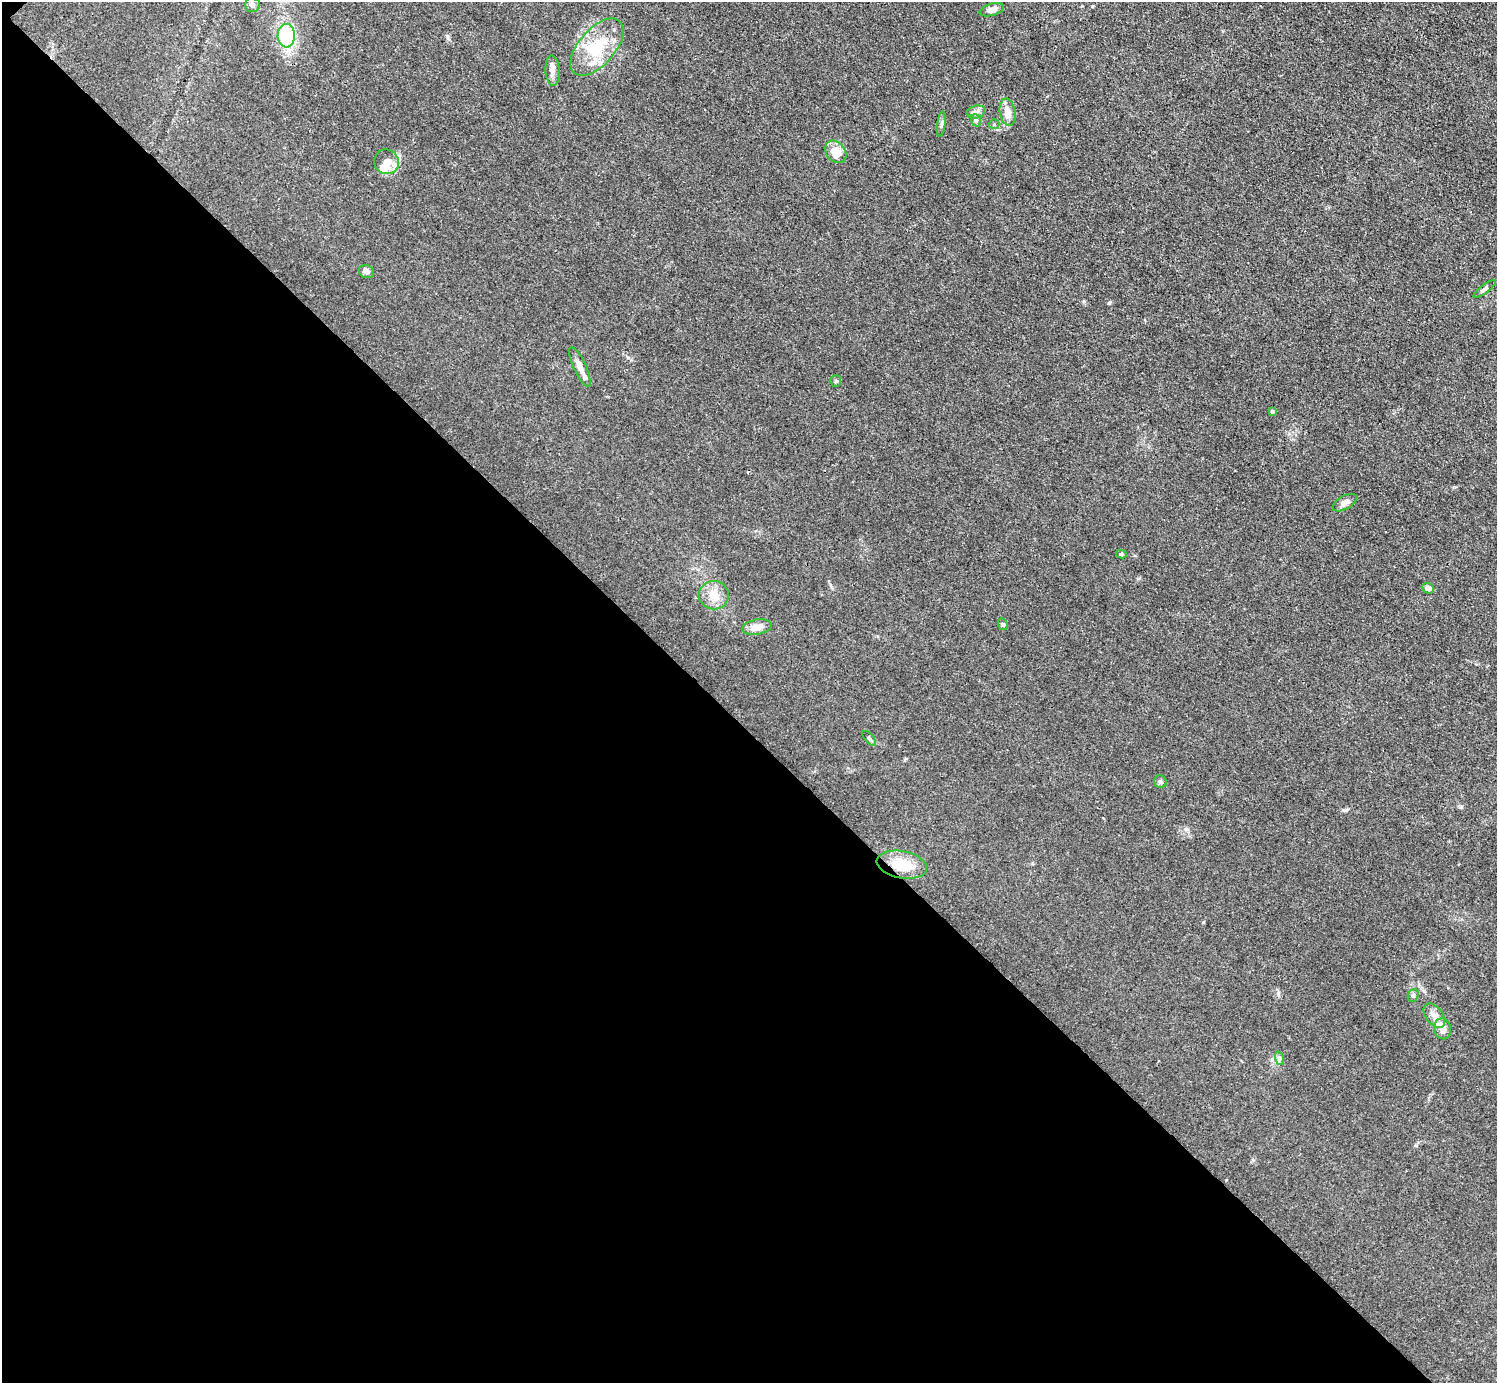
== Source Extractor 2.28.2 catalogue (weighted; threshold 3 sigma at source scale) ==
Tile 9 of 4 x 4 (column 1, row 3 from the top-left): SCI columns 2-1496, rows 1684-3064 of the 5984 x 5984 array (HDU 1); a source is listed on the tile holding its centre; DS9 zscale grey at full resolution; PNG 1499 x 1385 px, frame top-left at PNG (2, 2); each listed source drawn as its Kron ellipse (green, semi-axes under 4 px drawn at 4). Shown black and unused: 47% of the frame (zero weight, under 3 of 4 exposures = <1% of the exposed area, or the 3 px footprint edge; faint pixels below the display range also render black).
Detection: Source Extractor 2.28.2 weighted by HDU 2 'WHT'; one run over the whole footprint, this tile lists its part. Background 0.0445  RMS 0.0054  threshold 0.0244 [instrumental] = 3 sigma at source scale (4.5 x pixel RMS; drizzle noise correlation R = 1.50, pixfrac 1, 0.05/0.05 arcsec/px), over >= 5 px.
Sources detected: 31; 1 inside a brighter listed object's ellipse — not listed separately; the other 30 listed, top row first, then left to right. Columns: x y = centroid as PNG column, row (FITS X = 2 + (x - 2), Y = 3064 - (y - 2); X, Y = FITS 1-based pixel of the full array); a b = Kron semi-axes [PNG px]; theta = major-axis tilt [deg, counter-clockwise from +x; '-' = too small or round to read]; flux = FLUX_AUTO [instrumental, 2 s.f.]
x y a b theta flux
252 5 7 7 - 1.6
992 10 12 6 16 3.7
286 36 12 9 89 28
597 47 35 18 49 21
553 71 15 7 -87 3.2
976 112 9 6 14 2
1007 112 14 7 -80 5.6
976 120 6 5 - 0.96
941 124 13 3 82 1.2
994 124 5 5 - 0.7
836 152 12 9 -50 9.4
386 162 12 12 - 4.5
366 271 8 6 -23 2.1
1485 289 13 3 37 1.1
580 367 22 6 -65 4.3
836 381 6 5 - 0.8
1272 412 4 4 - 0.79
1345 503 13 6 29 3.6
1121 554 5 4 - 0.85
1428 588 6 5 - 3.2
714 595 15 14 - 6.8
1003 624 6 4 -68 0.74
757 627 15 7 10 4.8
869 738 9 4 -49 0.91
1160 782 6 6 - 1.4
902 865 25 13 -10 14
1413 995 6 5 - 0.98
1434 1016 14 8 -53 3.8
1443 1029 10 8 -78 3.8
1279 1058 7 4 -72 1.1
Overlapping masked pixels (flux is a lower limit): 1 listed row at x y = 902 865
Unlisted compact peaks at least as high as the median listed source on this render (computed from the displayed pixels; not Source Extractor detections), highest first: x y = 1109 303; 1345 810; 447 36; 1186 829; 1278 993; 1084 301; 1461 807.